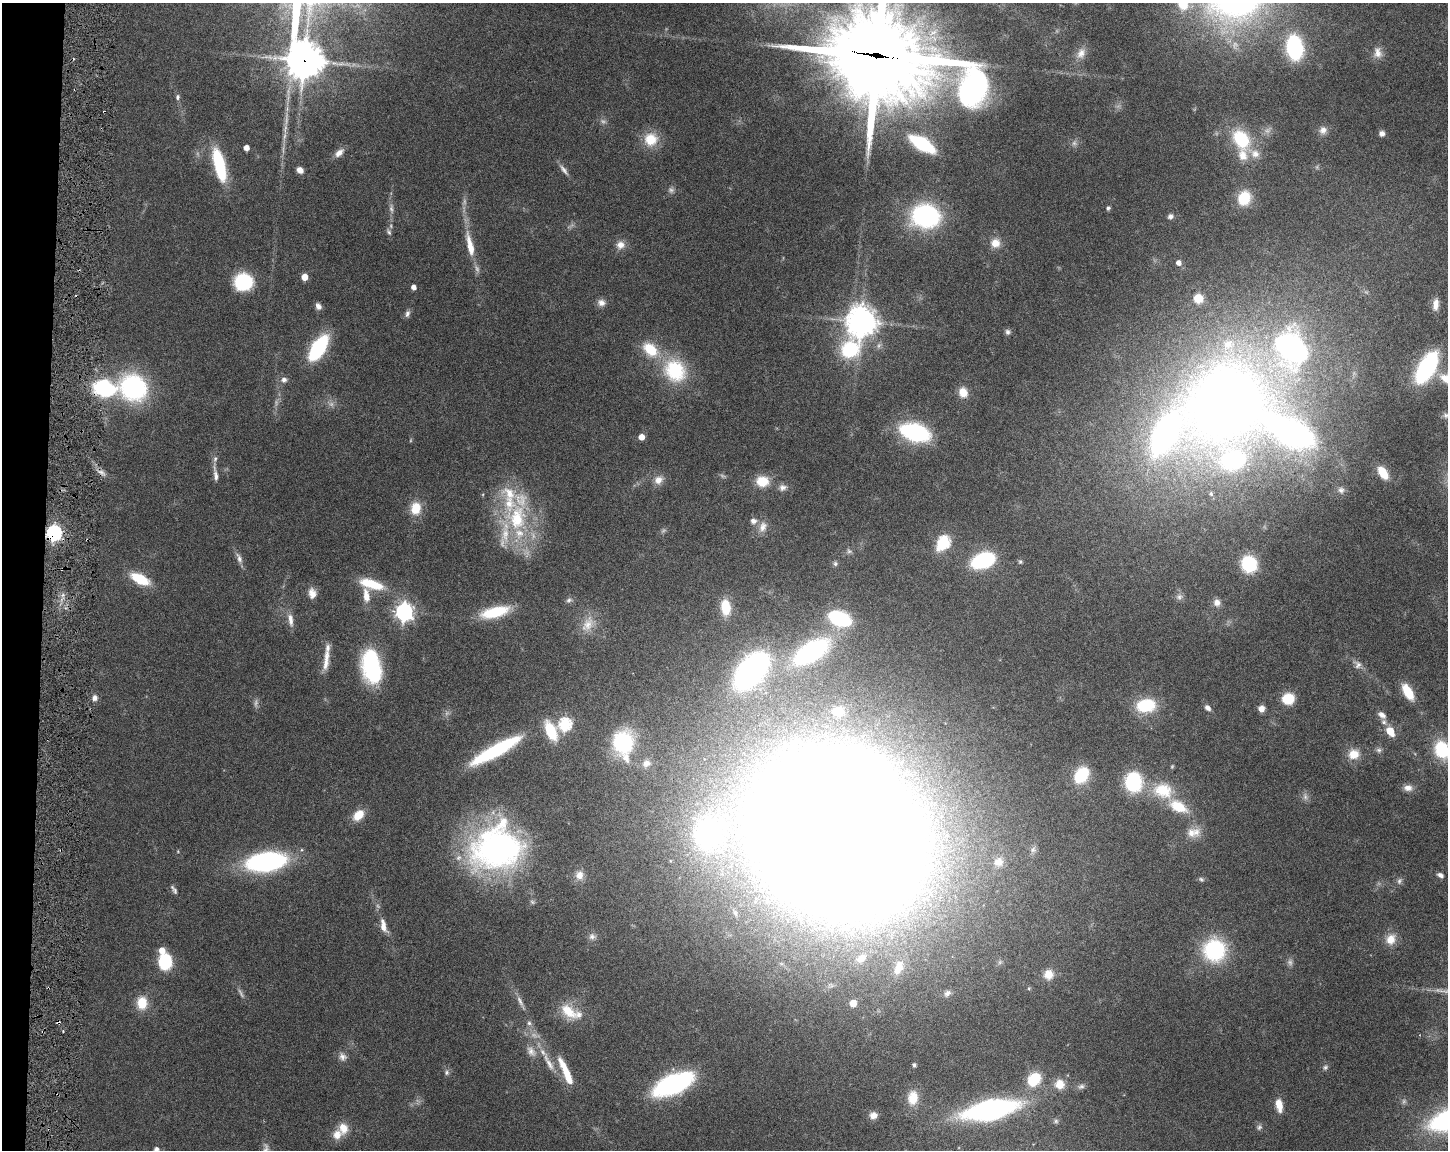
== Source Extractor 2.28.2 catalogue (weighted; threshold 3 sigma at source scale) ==
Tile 7 of 3 x 4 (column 1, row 3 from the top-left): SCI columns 221-1666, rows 1150-2297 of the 4668 x 4598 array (HDU 1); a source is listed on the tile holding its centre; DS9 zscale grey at full resolution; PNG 1450 x 1152 px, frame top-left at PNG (2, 3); no overlay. Shown black and unused: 3% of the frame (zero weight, under 3 of 6 exposures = <1% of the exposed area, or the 3 px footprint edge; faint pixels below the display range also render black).
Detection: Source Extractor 2.28.2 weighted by HDU 2 'WHT'; one run over the whole footprint, this tile lists its part. Background 0.105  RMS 0.0046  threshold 0.0189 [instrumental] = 3 sigma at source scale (4.09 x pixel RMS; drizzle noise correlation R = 1.36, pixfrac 0.8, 0.05/0.05 arcsec/px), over >= 5 px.
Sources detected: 218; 30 too faint to see at this stretch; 3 inside a brighter object's white glare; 3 cosmic-ray / hot-pixel residue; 1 long thin detection or spike segment (spike, bleed or trail) — not listed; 21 inside a brighter listed object's ellipse — not listed separately; the other 160 listed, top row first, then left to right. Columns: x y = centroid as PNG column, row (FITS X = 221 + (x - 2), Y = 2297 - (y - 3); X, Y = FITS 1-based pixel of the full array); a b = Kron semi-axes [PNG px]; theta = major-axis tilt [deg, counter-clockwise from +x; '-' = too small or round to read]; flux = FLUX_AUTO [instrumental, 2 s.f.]
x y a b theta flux
1183 4 17 15 -75 12
1294 48 20 13 -83 50
1081 53 18 12 61 5
1378 53 15 11 -82 3.8
878 56 57 33 -17 5800
304 60 33 13 -82 910
177 97 7 6 - 1.2
286 119 28 6 85 5.2
1323 130 11 10 - 2.8
1382 133 7 6 - 1.9
651 139 17 16 - 11
1241 139 28 19 -55 25
922 144 19 8 -32 42
246 148 4 4 - 3.8
339 153 13 8 41 3.3
219 165 31 9 -76 38
300 170 7 6 - 2.6
564 170 19 5 -52 2.3
1244 198 12 10 67 17
1108 208 5 5 - 1
926 216 19 16 -4 90
1170 216 7 7 - 1.5
389 232 10 5 -62 1.2
995 243 12 12 - 5.2
470 245 37 9 -77 10
620 245 12 11 - 3.6
1178 263 5 5 - 2.6
304 277 5 5 - 7.5
243 282 14 13 - 35
413 287 4 4 - 3
1198 298 7 6 - 11
601 303 10 9 - 2.6
1435 304 14 7 85 4
318 306 8 6 -63 2.1
407 314 10 6 66 1.6
861 322 10 10 - 620
1008 332 7 7 - 1.3
318 348 21 10 58 54
1290 348 41 33 -66 140
650 349 22 14 -41 15
850 349 19 14 46 37
1427 367 22 11 60 83
675 370 31 27 -55 29
284 380 10 9 - 2.2
133 387 21 19 -39 78
105 388 24 17 -11 38
963 392 10 8 -72 6.5
1225 403 67 52 67 530
1446 415 10 8 -14 1.5
915 432 20 12 -17 74
1290 432 63 28 -34 200
1164 434 72 38 53 180
641 437 5 4 - 5.4
102 473 15 7 -31 2.6
215 473 28 6 -83 3.2
1383 473 12 7 -56 11
658 480 13 11 37 3.9
762 481 15 13 -6 9.4
782 487 11 9 9 2.4
1341 490 10 10 - 2.3
1211 494 6 5 - 0.96
416 508 14 11 83 9.4
517 518 50 35 -78 46
763 527 17 11 72 4.2
54 533 7 6 - 130
944 542 8 6 54 54
239 558 17 7 -70 2.6
983 560 16 10 20 55
1020 562 6 6 - 0.76
835 564 8 7 - 1.1
1249 564 11 10 - 33
140 579 19 9 -27 17
371 584 28 10 -16 16
312 593 13 10 -79 3.8
63 595 6 6 - 1.5
366 596 19 8 -84 5.5
1179 597 11 9 11 1.9
569 600 10 7 23 1.5
1217 603 10 9 - 2.7
726 607 15 9 -83 12
404 612 7 7 - 210
495 612 27 10 14 23
840 618 22 14 -19 36
290 620 20 7 -82 3.8
588 624 26 17 57 9.2
811 652 37 17 31 86
326 660 31 7 82 5.8
1358 664 12 10 -50 2.5
371 667 32 17 -81 47
752 671 38 22 50 130
1408 692 16 8 -60 12
95 698 8 7 - 2.3
1288 699 9 8 - 18
1146 705 17 12 6 23
1208 708 8 6 -44 2.1
1261 709 7 6 - 3.1
838 711 14 12 -2 7.9
1382 715 12 8 -39 2.5
565 724 6 6 - 61
551 731 18 9 -66 18
1390 731 7 5 -57 11
623 742 23 20 80 39
495 750 53 11 29 46
1379 750 8 8 - 1.4
1442 750 20 15 -69 22
1354 754 14 12 16 6.8
646 763 13 11 41 3.7
1081 775 17 13 56 18
1133 782 15 13 -81 40
1408 788 12 8 -1 3
1163 791 28 21 -15 18
1305 797 12 7 -73 1.9
358 815 12 9 45 8.2
1191 833 16 13 -56 4.8
708 834 32 27 78 85
838 836 98 81 -37 4200
498 849 57 44 9 130
1033 850 10 9 - 2.1
266 862 34 16 9 90
999 862 14 13 - 5.7
579 875 12 11 - 3.9
1440 875 7 5 -31 1.8
1201 879 8 5 -28 0.93
1399 881 10 6 68 1.4
174 890 12 5 -59 1.4
533 902 7 6 - 0.92
735 913 12 6 -68 1.8
383 926 21 8 -75 4.4
592 936 10 9 - 2.1
1391 939 14 12 60 5.9
162 950 6 5 - 5.4
1214 950 24 23 - 41
861 958 13 9 39 3.8
165 962 11 9 87 31
898 968 21 11 67 7.2
1048 974 12 11 - 5.6
947 993 10 7 44 1.8
521 1002 27 6 -64 3.3
142 1003 14 11 90 10
853 1003 7 7 - 4.6
569 1011 26 16 -45 11
531 1051 18 11 -56 4.5
342 1057 12 10 -36 2.6
549 1063 35 8 -63 7.5
914 1065 4 4 - 1.1
1325 1067 8 7 - 1.2
447 1072 9 7 -88 1.4
566 1072 34 7 -66 13
1034 1079 11 9 47 20
673 1084 29 13 23 100
1060 1084 11 11 - 5.9
1081 1086 11 7 13 1.5
913 1098 18 12 83 7.9
1279 1105 15 7 -80 5.8
990 1110 40 14 11 140
873 1115 8 8 - 3
1056 1121 7 5 15 0.93
1259 1127 9 7 46 1.4
343 1128 14 12 -72 5.8
156 1150 5 4 - 2.3
Overlapping masked pixels (flux is a lower limit): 5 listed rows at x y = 878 56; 304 60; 105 388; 102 473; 54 533
Isophote crosses this tile's border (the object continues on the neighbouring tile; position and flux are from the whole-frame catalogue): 6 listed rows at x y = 1183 4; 878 56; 304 60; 1446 415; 1442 750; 156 1150